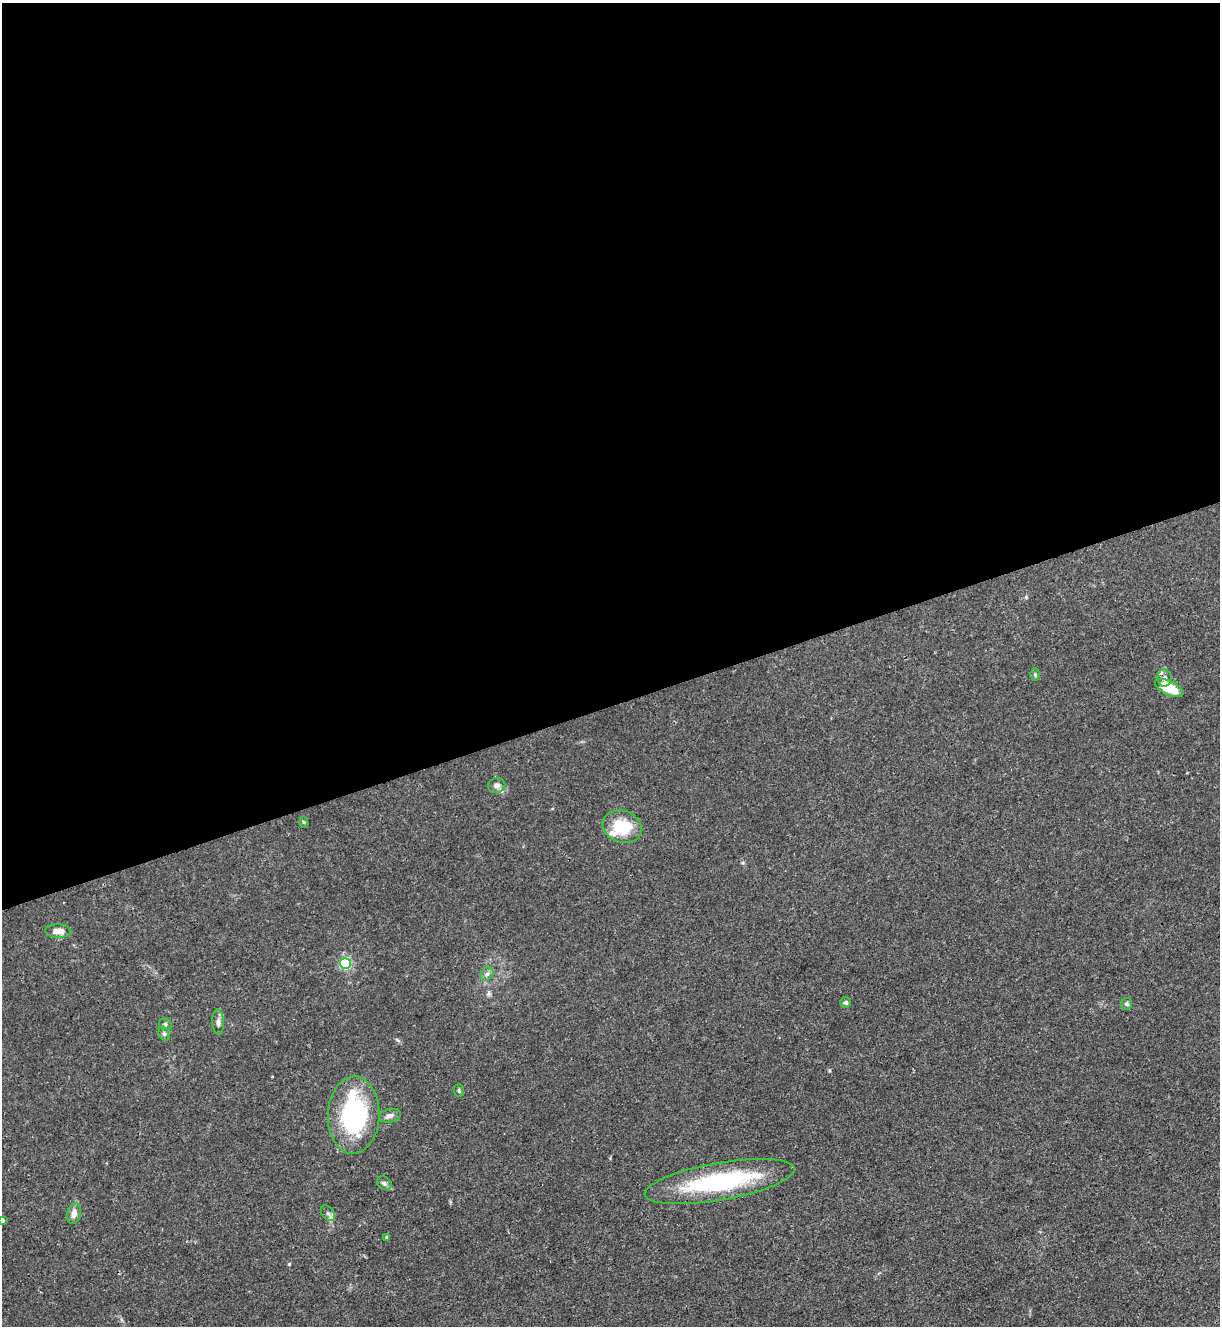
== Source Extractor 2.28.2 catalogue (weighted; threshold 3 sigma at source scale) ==
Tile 2 of 4 x 4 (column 2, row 1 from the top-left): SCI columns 1364-2581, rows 3978-5301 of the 5287 x 5305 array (HDU 1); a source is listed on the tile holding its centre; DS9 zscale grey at full resolution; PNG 1222 x 1328 px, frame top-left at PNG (2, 3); each listed source drawn as its Kron ellipse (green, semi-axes under 4 px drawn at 4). Shown black and unused: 53% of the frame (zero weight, under 3 of 4 exposures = <1% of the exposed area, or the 3 px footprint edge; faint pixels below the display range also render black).
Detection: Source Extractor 2.28.2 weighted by HDU 2 'WHT'; one run over the whole footprint, this tile lists its part. Background 0.0304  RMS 0.0027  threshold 0.012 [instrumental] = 3 sigma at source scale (4.5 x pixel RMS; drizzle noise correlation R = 1.50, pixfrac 1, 0.05/0.05 arcsec/px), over >= 5 px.
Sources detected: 28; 5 inside a brighter listed object's ellipse — not listed separately; the other 23 listed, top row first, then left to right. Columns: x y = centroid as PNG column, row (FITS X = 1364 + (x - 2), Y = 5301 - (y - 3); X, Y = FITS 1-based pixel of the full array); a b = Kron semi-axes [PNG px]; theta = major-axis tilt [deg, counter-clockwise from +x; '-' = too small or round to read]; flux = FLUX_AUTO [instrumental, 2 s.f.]
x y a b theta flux
1035 674 6 5 - 0.37
1164 678 8 7 - 0.99
1169 688 15 7 -25 7.9
497 786 8 7 - 0.98
303 822 6 4 -88 0.34
622 827 20 16 -18 9.9
58 931 13 6 -1 2
345 964 5 5 - 33
487 974 7 5 45 0.77
846 1002 5 5 - 0.52
1127 1004 5 5 - 0.55
218 1022 12 6 -87 1
165 1024 6 5 - 0.62
164 1034 7 5 -69 0.56
459 1090 6 5 - 0.45
354 1115 39 26 87 32
390 1116 11 6 12 1.2
720 1182 76 18 10 32
384 1183 8 6 -39 0.74
328 1213 8 5 -53 0.84
74 1214 10 7 76 1.6
2 1220 3 3 - 1.1
387 1237 4 3 - 0.36
Isophote crosses this tile's border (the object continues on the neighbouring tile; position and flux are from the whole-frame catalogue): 1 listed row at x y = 2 1220
Unlisted compact peaks at least as high as the median listed source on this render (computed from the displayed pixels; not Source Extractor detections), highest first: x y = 289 1264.